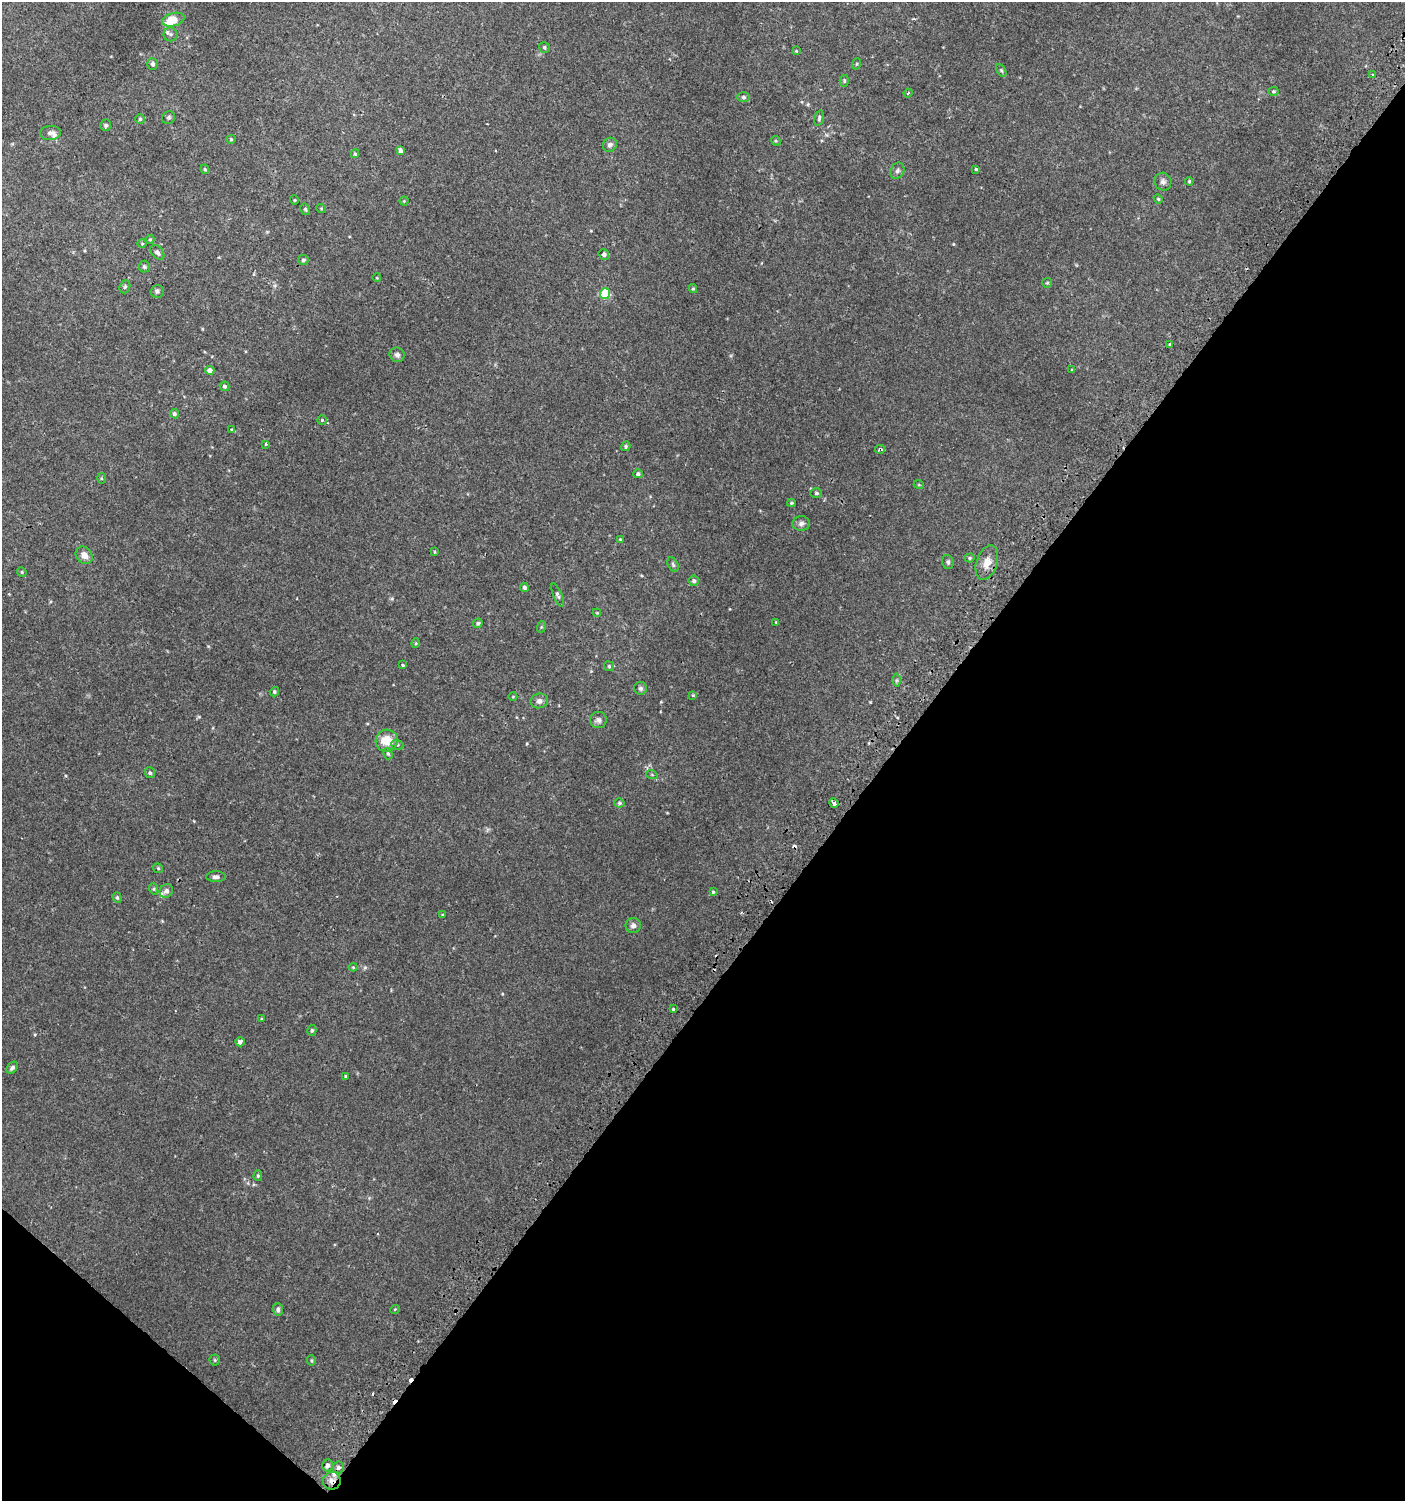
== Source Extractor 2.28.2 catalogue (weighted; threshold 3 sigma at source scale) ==
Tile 15 of 4 x 4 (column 3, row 4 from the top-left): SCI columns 3007-4409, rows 29-1527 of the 6080 x 6049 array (HDU 1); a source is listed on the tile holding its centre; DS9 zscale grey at full resolution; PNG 1407 x 1503 px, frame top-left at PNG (2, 2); each listed source drawn as its Kron ellipse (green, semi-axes under 4 px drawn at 4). Shown black and unused: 39% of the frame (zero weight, under 2 of 3 exposures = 2% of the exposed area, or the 3 px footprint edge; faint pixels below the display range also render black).
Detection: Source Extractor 2.28.2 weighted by HDU 2 'WHT'; one run over the whole footprint, this tile lists its part. Background 0.00377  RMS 0.0027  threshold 0.0123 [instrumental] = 3 sigma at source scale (4.5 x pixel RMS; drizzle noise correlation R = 1.50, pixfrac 1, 0.0396/0.0396 arcsec/px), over >= 5 px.
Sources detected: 126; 5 cosmic-ray / hot-pixel residue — neither listed nor drawn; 5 inside a brighter listed object's ellipse — not listed separately; the other 116 listed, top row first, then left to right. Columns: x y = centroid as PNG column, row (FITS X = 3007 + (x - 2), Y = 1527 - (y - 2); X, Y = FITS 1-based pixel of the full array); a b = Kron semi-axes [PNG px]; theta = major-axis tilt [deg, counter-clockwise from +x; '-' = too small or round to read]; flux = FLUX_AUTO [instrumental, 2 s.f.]
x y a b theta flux
173 20 11 6 14 5.7
171 34 7 7 - 0.73
544 47 6 5 - 0.49
796 51 4 4 - 0.24
153 64 6 5 - 0.78
856 64 5 3 - 0.27
1001 70 7 4 -59 0.36
1373 75 3 3 - 0.7
844 81 6 4 -88 0.44
1274 91 5 5 - 0.39
908 93 4 3 - 0.22
743 97 6 5 - 0.57
169 117 7 6 - 0.48
819 118 8 4 76 0.49
140 119 5 4 - 0.41
106 125 6 5 - 0.49
50 133 10 7 5 1.1
231 139 4 4 - 0.29
776 141 5 4 - 0.3
610 145 7 6 - 0.85
400 150 4 3 - 1.6
355 154 4 4 - 0.29
205 169 5 4 - 0.39
976 169 3 3 - 0.33
897 171 8 6 65 0.85
1189 181 4 3 - 0.32
1163 182 9 8 - 0.93
1158 199 4 4 - 0.3
294 200 5 3 - 0.23
404 201 4 4 - 0.26
321 208 5 3 - 0.23
305 209 6 4 -77 0.52
150 239 4 4 - 0.3
142 244 5 3 - 0.24
157 252 8 5 -49 0.8
604 254 5 5 - 0.74
303 260 5 5 - 0.57
144 267 6 5 - 0.57
377 278 4 3 - 0.18
1047 283 5 4 - 0.33
125 287 7 5 69 0.44
693 289 4 4 - 0.3
157 291 7 6 - 0.6
605 294 5 5 - 14
1170 344 4 3 - 2.7
397 355 8 7 - 0.81
210 370 4 4 - 1.1
1072 370 3 2 - 0.22
225 386 5 4 - 0.49
174 414 5 4 - 0.55
322 420 4 4 - 0.29
232 429 3 3 - 0.39
266 444 4 3 - 0.35
626 446 5 4 - 0.42
880 449 5 3 - 0.58
638 474 5 4 - 0.53
102 478 5 3 - 0.29
919 485 5 3 - 0.23
816 493 6 5 - 0.46
791 503 4 3 - 0.31
801 523 8 7 - 0.86
620 540 4 3 - 0.35
434 552 4 2 - 0.23
84 555 9 7 -50 1.9
970 558 5 4 - 0.34
948 562 7 5 -73 0.53
987 563 17 10 72 3
673 564 8 5 -64 0.52
22 572 5 4 - 0.29
694 581 5 5 - 0.6
524 587 4 4 - 0.68
558 595 12 4 -67 0.59
597 613 4 3 - 0.25
776 622 3 3 - 0.21
478 623 5 4 - 0.42
541 627 6 4 72 0.29
416 643 5 3 - 0.25
403 665 3 3 - 0.75
609 666 5 5 - 0.34
896 680 6 4 89 0.41
640 688 6 6 - 0.71
274 692 5 4 - 0.41
693 695 4 3 - 0.26
513 697 4 3 - 0.2
539 701 9 7 16 1.1
598 720 8 8 - 0.96
387 741 11 10 - 4.9
397 745 6 4 -19 0.4
388 754 6 4 -72 0.4
150 773 5 5 - 0.46
652 775 6 3 -20 0.27
619 803 5 4 - 0.45
834 803 5 3 - 3.5
158 868 5 4 - 0.34
216 877 10 5 0 0.89
154 889 6 4 -72 0.32
166 891 7 6 - 0.92
713 892 4 4 - 0.34
117 898 5 4 - 0.34
443 915 3 3 - 0.3
633 926 7 7 - 1
353 967 4 4 - 0.28
673 1009 3 3 - 0.34
262 1019 4 3 - 0.31
312 1030 5 4 - 0.5
240 1042 5 4 - 0.9
12 1068 6 5 - 0.73
346 1076 4 3 - 0.41
258 1176 5 4 - 0.37
278 1309 6 5 - 0.71
395 1309 5 3 - 0.19
215 1360 5 5 - 0.34
311 1361 5 4 - 0.31
327 1465 6 5 - 0.9
338 1467 6 6 - 0.72
332 1481 9 8 - 1.8
Overlapping masked pixels (flux is a lower limit): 2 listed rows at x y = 880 449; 332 1481